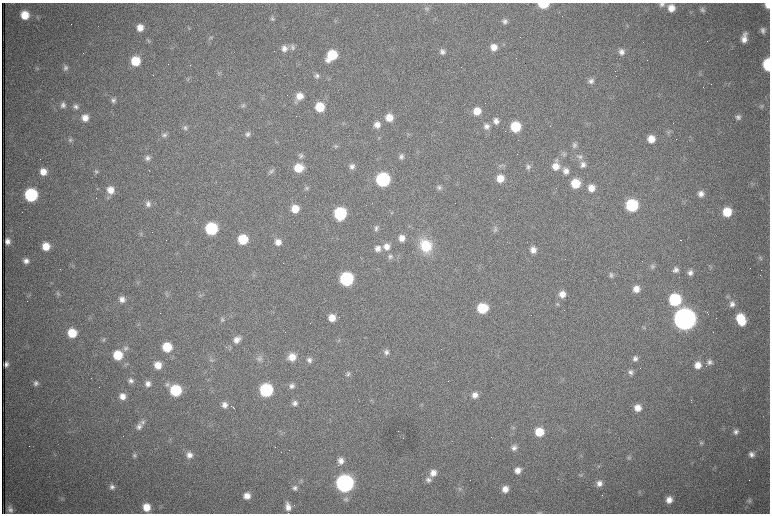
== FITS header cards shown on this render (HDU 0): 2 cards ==
NAXIS1  =                 1536 /fastest changing axis
NAXIS2  =                 1023 /next to fastest changing axis

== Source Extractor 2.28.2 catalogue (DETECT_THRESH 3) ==
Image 1536 x 1023 px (HDU 0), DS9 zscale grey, zoomed out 1/2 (1 PNG px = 2 x 2 image px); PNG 772 x 516 px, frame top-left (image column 1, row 1022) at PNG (2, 3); no overlay
Background 983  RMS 15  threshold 45.4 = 3 sigma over >= 5 px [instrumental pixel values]
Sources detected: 269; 79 cannot appear on this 1/2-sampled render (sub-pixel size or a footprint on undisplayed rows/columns) and are not listed; the other 190 listed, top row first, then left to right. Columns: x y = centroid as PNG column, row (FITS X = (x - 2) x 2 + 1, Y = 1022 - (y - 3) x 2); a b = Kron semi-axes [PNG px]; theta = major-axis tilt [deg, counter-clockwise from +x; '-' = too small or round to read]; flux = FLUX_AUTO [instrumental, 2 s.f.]
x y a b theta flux
543 4 7 4 1 1.1e+05
662 4 8 6 4 1.1e+04
767 5 6 5 - 2.1e+04
427 8 6 6 - 7.0e+03
671 8 8 7 - 3.5e+04
702 10 7 6 - 9.4e+03
25 15 7 7 - 6.6e+04
37 17 6 4 -53 4.4e+03
272 19 6 5 - 6.2e+03
505 21 7 6 - 1.2e+04
627 26 4 2 - 1.9e+03
140 27 7 7 - 3.2e+04
763 30 7 6 - 1.2e+04
210 38 6 4 -13 5.8e+03
744 38 11 6 81 3.0e+04
149 41 6 5 - 5.2e+03
292 47 8 7 - 1.1e+04
494 47 9 8 - 3.2e+04
284 48 8 8 - 2.0e+04
442 52 7 7 - 1.4e+04
621 52 8 7 - 1.7e+04
332 55 10 7 52 1.3e+05
135 61 8 7 - 9.1e+04
768 64 8 5 -87 2.1e+05
190 65 2 1 - 9.9e+04
37 68 5 4 - 4.3e+03
66 68 7 6 - 1.0e+04
219 73 6 5 - 5.0e+03
153 75 2 1 - 2.2e+03
317 76 7 6 - 9.2e+03
591 81 9 7 54 1.5e+04
299 96 8 8 - 3.5e+04
113 100 7 6 - 1.0e+04
63 105 7 7 - 1.2e+04
243 105 7 5 30 6.3e+03
761 106 7 4 13 6.2e+03
76 107 7 6 - 1.1e+04
320 107 8 7 - 9.5e+04
477 111 8 8 - 4.5e+04
296 116 2 1 - 1.8e+03
389 117 7 7 - 4.4e+04
738 117 6 6 - 1.1e+04
85 118 7 7 - 3.0e+04
496 121 8 7 - 1.9e+04
377 125 7 7 - 2.3e+04
486 126 9 8 - 1.9e+04
515 127 8 7 - 1.4e+05
185 128 7 6 - 7.8e+03
668 132 7 6 - 7.9e+03
248 134 7 6 - 9.7e+03
164 135 7 7 - 1.1e+04
408 135 5 2 - 2.8e+03
651 139 7 7 - 4.3e+04
70 140 7 5 -6 6.7e+03
574 145 7 7 - 1.1e+04
335 146 6 5 - 5.1e+03
564 154 7 5 70 6.7e+03
301 156 7 6 - 9.9e+03
401 156 7 6 - 1.0e+04
580 157 9 7 -57 1.3e+04
147 158 7 6 - 1.2e+04
583 165 9 8 - 1.8e+04
352 166 7 7 - 1.4e+04
556 166 12 8 85 3.9e+04
528 167 7 6 - 9.4e+03
298 168 8 7 - 7.2e+04
96 171 7 5 -73 6.7e+03
271 171 10 5 39 8.8e+03
566 171 8 8 - 2.1e+04
43 172 7 7 - 3.6e+04
500 178 8 8 - 4.4e+04
383 180 8 8 - 4.9e+05
575 183 8 8 - 8.6e+04
752 184 6 3 -59 3.6e+03
306 188 6 5 - 6.5e+03
439 188 8 6 -63 9.9e+03
591 188 8 7 - 3.5e+04
110 190 9 8 - 3.8e+04
701 194 8 7 - 2.1e+04
31 195 8 8 - 3.7e+05
148 204 8 7 - 1.4e+04
632 205 8 8 - 2.6e+05
295 209 7 7 - 4.8e+04
727 212 8 8 - 8.6e+04
340 213 8 8 - 2.8e+05
376 228 7 6 - 9.0e+03
211 229 8 8 - 2.9e+05
495 229 10 5 74 8.6e+03
152 232 2 1 - 2.7e+03
140 234 8 4 79 4.8e+03
402 238 8 7 - 2.6e+04
243 239 7 7 - 1.1e+05
680 240 2 1 - 1.3e+03
7 241 5 5 - 1.6e+04
278 242 8 7 - 2.5e+04
46 246 7 7 - 5.1e+04
386 246 9 9 - 2.7e+04
426 246 16 13 -69 1.2e+05
378 248 8 8 - 2.2e+04
533 250 8 8 - 2.4e+04
390 256 7 7 - 1.1e+04
761 258 7 4 -62 6.5e+03
26 261 7 6 - 1.7e+04
652 266 6 6 - 7.6e+03
676 270 7 6 - 1.3e+04
690 273 7 7 - 1.6e+04
611 275 7 6 - 9.5e+03
346 279 8 8 - 4.5e+05
636 289 7 7 - 2.9e+04
167 293 6 3 73 4.8e+03
58 294 6 5 - 5.7e+03
562 294 8 8 - 2.8e+04
29 295 5 3 - 4.1e+03
201 295 5 3 - 4.0e+03
728 297 6 4 51 4.8e+03
122 299 8 7 - 1.9e+04
675 300 8 8 - 2.8e+05
557 304 5 5 - 5.5e+03
732 304 8 7 - 1.8e+04
482 308 8 8 - 1.2e+05
707 313 3 1 - 2.8e+03
332 318 7 7 - 3.8e+04
222 319 6 6 - 7.4e+03
685 319 9 9 - 4.9e+06
741 319 11 7 -66 1.1e+05
138 324 5 2 - 3.2e+03
644 328 6 4 -83 4.5e+03
72 333 7 7 - 8.4e+04
237 339 11 8 42 2.4e+04
103 340 6 5 - 5.9e+03
339 340 5 4 - 4.7e+03
167 347 8 7 - 9.4e+04
126 348 8 7 - 1.1e+04
386 352 7 6 - 1.3e+04
118 355 8 8 - 9.7e+04
292 357 8 8 - 4.1e+04
259 358 10 8 -72 1.5e+04
635 359 7 6 - 1.2e+04
212 360 7 4 5 6.2e+03
309 360 6 6 - 1.2e+04
709 362 8 7 - 1.4e+04
6 364 5 4 - 1.1e+04
158 365 7 7 - 4.0e+04
698 365 8 8 - 3.3e+04
630 372 7 7 - 1.2e+04
348 374 7 6 - 8.9e+03
131 381 8 7 - 1.3e+04
36 383 7 6 - 1.2e+04
148 384 7 6 - 1.8e+04
167 385 8 6 -83 9.9e+03
291 386 6 6 - 1.3e+04
176 390 8 8 - 2.0e+05
266 390 8 8 - 3.7e+05
475 395 7 6 - 2.2e+04
122 396 7 7 - 2.5e+04
295 403 6 6 - 1.2e+04
224 405 7 7 - 1.9e+04
233 408 4 1 - 3.0e+03
638 408 8 8 - 3.1e+04
142 422 8 6 83 1.0e+04
139 426 8 7 - 1.5e+04
512 428 4 2 - 2.8e+03
539 432 7 7 - 6.8e+04
736 432 7 6 - 1.3e+04
701 443 6 5 - 6.4e+03
514 448 8 7 - 1.5e+04
752 454 7 7 - 1.5e+04
134 455 7 6 - 8.8e+03
190 455 8 8 - 2.1e+04
629 458 7 5 -71 6.3e+03
341 461 8 8 - 2.1e+04
517 470 8 7 - 2.4e+04
433 473 9 8 - 2.6e+04
581 474 5 4 - 5.0e+03
428 480 8 7 - 1.3e+04
345 483 8 8 - 1.6e+06
599 483 7 7 - 1.8e+04
112 487 7 7 - 1.3e+04
295 488 7 7 - 1.3e+04
460 488 7 4 -67 7.4e+03
505 489 7 6 - 2.8e+04
247 496 6 6 - 2.8e+04
62 499 6 4 -74 5.3e+03
346 499 7 7 - 1.0e+04
669 500 7 6 - 2.7e+04
749 501 7 6 - 7.5e+03
146 507 7 7 - 4.8e+04
288 507 11 7 -82 2.7e+04
10 509 9 5 -75 1.4e+04
539 513 7 3 2 4.0e+03
At the frame edge (FLAGS 8, measured only in part): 5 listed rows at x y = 543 4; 662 4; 767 5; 768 64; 539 513
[79 sub-pixel or undisplayed-footprint detections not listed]